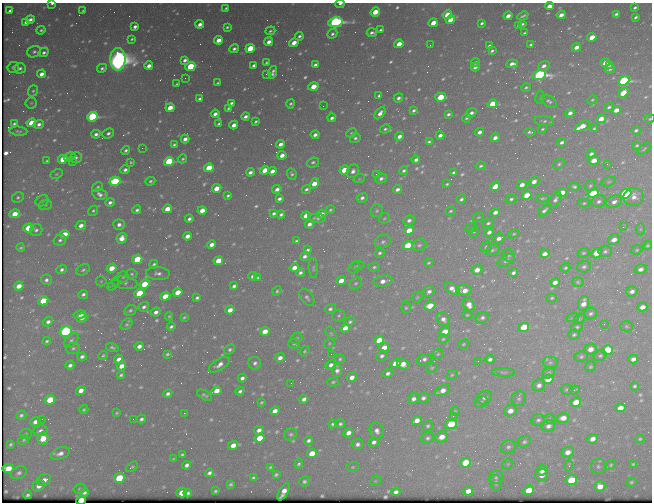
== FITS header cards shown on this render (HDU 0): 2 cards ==
NAXIS1  =                  650 / Width of table row in bytes
NAXIS2  =                  500 / Number of rows in table

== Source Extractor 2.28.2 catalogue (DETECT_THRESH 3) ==
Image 650 x 500 px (HDU 0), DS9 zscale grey, 1 PNG px = 1 image px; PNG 654 x 504 px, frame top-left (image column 1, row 500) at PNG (2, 3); each listed source drawn as its Kron ellipse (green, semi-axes under 4 px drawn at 4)
Background 451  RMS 2.2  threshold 6.7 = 3 sigma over >= 5 px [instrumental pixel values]
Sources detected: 682; of the 682, the 500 brightest by FLUX_AUTO listed and drawn (182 fainter detections omitted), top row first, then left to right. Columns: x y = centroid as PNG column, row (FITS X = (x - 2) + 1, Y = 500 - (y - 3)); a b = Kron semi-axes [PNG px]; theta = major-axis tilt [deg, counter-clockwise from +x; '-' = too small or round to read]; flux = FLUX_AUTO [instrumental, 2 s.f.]
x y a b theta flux
52 4 4 2 - 310
340 4 5 3 - 470
549 6 5 4 - 850
635 7 4 3 - 270
226 8 3 3 - 220
83 10 4 3 - 210
10 11 4 3 - 360
375 12 5 4 - 3200
616 14 4 3 - 310
447 15 5 4 - 3900
561 15 4 3 - 1000
508 16 4 3 - 1100
523 16 6 2 27 250
635 17 4 3 - 270
30 19 4 3 - 590
450 20 5 4 - 2900
26 22 4 3 - 400
335 22 7 5 11 40000
433 23 5 3 - 1900
482 23 3 3 - 300
200 24 4 3 - 870
522 24 4 3 - 290
518 26 3 3 - 200
135 27 4 3 - 560
227 27 3 3 - 280
41 30 4 3 - 310
381 30 3 3 - 270
270 31 5 4 - 270
372 33 5 3 - 420
524 33 3 2 - 240
332 34 5 4 - 370
299 36 4 3 - 390
592 37 5 4 - 2300
132 39 3 3 - 230
218 40 4 4 - 1600
269 42 4 4 - 1000
294 43 5 4 - 1700
399 44 5 4 - 2000
430 45 2 2 - 230
531 45 4 3 - 410
489 46 3 3 - 240
576 47 4 3 - 1000
250 48 5 4 - 6800
234 49 5 4 - 450
492 51 4 3 - 280
34 52 7 5 19 420
44 53 5 4 - 370
118 59 11 8 -90 150000
185 60 4 3 - 540
266 63 3 3 - 220
475 63 4 3 - 530
605 63 5 4 - 1500
512 64 6 3 7 760
254 65 4 3 - 510
315 65 4 3 - 620
609 65 4 3 - 240
149 66 4 3 - 940
190 66 5 4 - 7000
544 66 6 4 33 670
13 67 6 5 - 470
475 67 4 3 - 570
20 68 6 5 - 490
102 68 5 4 - 350
610 69 5 4 - 280
273 72 6 3 74 500
41 74 4 4 - 970
266 74 2 2 - 310
539 75 7 5 11 39000
185 78 2 2 - 210
624 81 6 4 22 25000
218 83 4 3 - 230
177 84 3 2 - 190
313 87 5 4 - 3200
526 87 5 4 - 280
33 91 6 4 70 280
623 93 5 4 - 3800
379 95 4 3 - 280
441 97 5 4 - 4800
540 97 6 4 79 260
398 98 5 4 - 480
199 99 4 3 - 320
592 100 5 4 - 220
549 101 9 5 -30 420
31 103 5 5 - 200
231 103 4 3 - 360
290 104 4 3 - 280
492 104 5 4 - 4000
323 106 2 2 - 240
609 107 5 3 - 320
170 108 4 4 - 2400
228 108 3 2 - 220
414 110 4 3 - 330
616 110 5 4 - 1400
380 113 7 4 50 910
471 113 5 3 - 560
570 113 5 4 - 720
215 114 4 3 - 750
448 114 4 3 - 310
246 116 4 3 - 580
92 117 5 4 - 19000
332 118 4 3 - 480
466 118 4 2 - 230
601 119 5 4 - 1700
650 119 5 4 - 190
256 121 4 3 - 270
544 121 10 5 -6 370
14 123 4 3 - 300
31 123 5 4 - 4000
219 123 4 3 - 240
39 124 5 4 - 600
234 125 4 3 - 1300
582 126 8 4 26 2500
594 128 4 3 - 200
385 129 5 4 - 310
542 129 5 3 - 250
636 130 4 3 - 310
18 131 9 4 -4 320
479 132 4 3 - 600
530 132 5 3 - 360
108 133 6 5 - 510
351 133 5 3 - 190
96 134 4 4 - 520
315 135 4 3 - 640
440 135 4 3 - 640
399 136 4 3 - 820
355 138 6 4 34 360
495 138 4 3 - 800
185 139 4 3 - 860
429 142 4 3 - 280
562 142 4 3 - 480
281 144 4 4 - 950
174 145 4 3 - 270
637 145 4 3 - 220
142 148 2 2 - 930
644 149 8 3 39 220
126 150 4 3 - 350
591 154 4 4 - 450
282 155 4 4 - 1100
70 157 6 4 28 240
76 158 6 5 - 400
63 159 5 4 - 4400
182 159 5 4 - 250
416 160 4 3 - 540
594 160 5 4 - 1700
47 161 3 3 - 200
73 161 3 2 - 240
169 161 5 4 - 13000
131 162 3 3 - 200
313 162 6 5 - 370
559 164 6 4 31 280
607 164 3 2 - 410
481 166 5 4 - 280
209 168 5 4 - 4500
125 170 5 4 - 500
265 170 5 4 - 1800
344 170 5 4 - 3400
272 171 4 4 - 1100
353 171 7 5 57 740
404 171 4 4 - 310
250 172 4 3 - 600
453 172 4 3 - 290
56 174 6 4 27 230
292 174 6 4 -64 330
376 174 4 4 - 220
381 178 6 4 25 480
359 179 6 4 18 200
115 181 5 4 - 14000
150 181 5 4 - 280
534 182 5 4 - 960
609 182 7 4 19 290
314 183 6 4 53 2100
447 184 3 3 - 210
522 185 5 4 - 1100
495 186 5 4 - 1800
590 186 6 5 - 260
98 187 6 4 38 250
574 187 5 4 - 310
217 188 5 4 - 2200
277 189 4 3 - 730
306 189 5 4 - 390
397 189 4 3 - 570
562 193 5 4 - 1900
593 193 5 4 - 5800
100 194 7 5 -14 680
626 194 6 4 20 23000
228 195 3 3 - 280
527 195 5 4 - 3700
18 197 6 5 - 310
634 197 10 9 - 1200
362 198 5 4 - 510
543 198 6 4 5 220
279 199 4 3 - 490
461 199 5 4 - 360
511 199 6 4 32 320
555 199 8 5 62 510
42 201 7 5 29 410
599 201 7 6 - 530
110 202 4 4 - 530
614 202 8 5 25 870
584 203 6 4 3 220
45 205 6 5 - 300
167 209 5 4 - 2200
137 210 4 4 - 390
202 210 5 4 - 1500
330 210 4 4 - 200
544 210 7 4 41 450
93 211 5 4 - 290
377 211 6 5 - 310
451 211 5 3 - 230
495 212 5 4 - 870
274 213 4 3 - 360
15 214 5 4 - 2400
281 214 4 3 - 330
322 214 5 4 - 850
306 216 5 4 - 1700
478 217 6 4 21 210
317 218 8 4 -6 330
384 218 6 4 41 240
189 219 4 3 - 440
409 220 6 5 - 510
488 223 5 4 - 330
309 224 4 3 - 750
81 225 5 4 - 1000
119 225 5 5 - 640
623 227 3 2 - 460
29 228 5 4 - 4900
471 228 6 4 20 220
640 229 6 4 88 250
36 230 6 6 - 470
409 230 5 4 - 2700
474 232 6 4 40 220
489 232 5 4 - 670
64 234 5 4 - 3500
514 234 5 4 - 210
187 236 4 4 - 1200
122 238 5 5 - 1500
499 238 6 4 27 850
60 240 6 5 - 440
614 240 6 5 - 1200
296 241 3 3 - 220
383 242 8 6 21 480
212 245 4 4 - 990
408 245 5 4 - 6000
419 245 7 5 17 380
648 245 4 4 - 220
486 247 6 5 - 330
21 248 4 4 - 220
308 250 3 3 - 290
492 250 7 5 21 350
637 250 6 4 22 220
605 251 7 5 7 410
379 253 5 5 - 370
583 253 6 4 16 250
596 253 5 5 - 2600
545 254 5 4 - 950
508 255 7 6 - 320
305 256 5 3 - 530
137 259 5 4 - 5600
218 261 5 4 - 3700
506 261 10 5 31 360
428 263 5 4 - 230
154 264 4 3 - 290
358 265 6 3 10 210
374 267 6 4 15 290
584 267 7 5 18 400
112 268 5 4 - 2500
294 268 5 4 - 1300
313 268 10 4 -86 280
354 268 6 5 - 260
565 268 5 4 - 240
641 269 6 5 - 650
62 270 5 4 - 440
83 270 7 5 28 360
477 270 5 4 - 1400
300 272 4 4 - 440
158 273 12 6 -3 750
513 273 5 4 - 450
132 274 6 4 4 260
253 276 4 3 - 550
123 277 6 5 - 260
258 278 3 3 - 210
46 280 5 5 - 490
101 281 5 5 - 210
341 281 5 4 - 2100
383 281 9 5 13 1200
555 282 5 4 - 920
578 282 6 5 - 250
124 283 13 6 -8 540
356 283 6 5 - 310
144 284 5 4 - 4200
113 285 6 4 44 220
19 286 5 4 - 1600
234 286 4 3 - 400
452 289 8 5 -33 1100
464 290 8 5 -6 1400
277 291 5 4 - 290
429 291 6 5 - 610
632 291 6 5 - 690
178 292 5 4 - 2900
139 293 5 4 - 6300
83 294 5 4 - 400
165 296 5 4 - 3300
307 297 10 6 -55 470
417 297 6 5 - 190
197 298 4 3 - 340
552 298 5 4 - 220
43 301 5 4 - 6200
584 303 8 5 71 1400
469 305 7 5 -61 1300
430 306 5 4 - 4000
144 307 5 4 - 460
642 307 5 4 - 1300
406 308 6 5 - 250
330 309 5 4 - 410
130 310 6 5 - 330
230 310 5 4 - 1200
156 312 5 4 - 690
591 313 7 5 21 400
80 315 6 4 13 750
467 315 5 4 - 200
169 316 4 4 - 210
339 316 6 6 - 310
184 317 4 3 - 200
573 317 6 4 20 240
82 318 5 5 - 830
482 318 7 5 24 410
443 319 7 6 - 750
579 319 6 4 44 250
48 322 5 4 - 520
350 322 5 4 - 320
127 324 7 4 43 280
604 324 2 2 - 490
626 326 6 5 - 260
171 327 4 3 - 340
524 327 5 4 - 6000
577 327 6 4 9 280
345 328 5 4 - 1500
66 331 6 5 - 33000
265 331 5 4 - 2000
445 332 5 4 - 4200
331 333 7 4 -63 260
574 335 6 5 - 290
297 338 6 5 - 280
443 339 5 4 - 220
71 340 9 5 51 420
379 340 5 4 - 4100
47 341 4 3 - 240
294 343 6 5 - 300
329 343 6 5 - 200
463 344 6 4 41 210
139 346 4 4 - 850
112 347 6 3 -16 310
384 347 5 4 - 1500
73 348 7 5 22 330
230 349 6 4 33 340
590 349 6 5 - 1400
607 350 5 4 - 9700
305 351 6 4 51 220
167 354 4 3 - 240
331 354 2 2 - 370
438 354 5 5 - 240
103 355 5 3 - 200
382 356 6 5 - 440
600 356 6 5 - 330
82 357 5 4 - 520
581 357 6 5 - 330
280 358 5 4 - 940
119 359 5 4 - 870
340 359 5 5 - 280
424 359 8 5 21 510
490 359 4 4 - 490
633 359 5 4 - 820
478 361 2 2 - 350
550 362 7 6 - 380
255 363 6 6 - 520
395 363 5 4 - 2000
403 364 6 5 - 1800
70 365 4 4 - 530
219 365 11 5 32 950
331 365 5 4 - 690
122 366 5 4 - 1500
590 367 6 5 - 240
432 368 6 4 22 210
337 371 6 5 - 560
503 372 11 4 -1 370
388 373 5 4 - 500
549 373 6 5 - 280
121 375 4 3 - 280
452 375 6 4 24 240
352 377 5 4 - 960
242 378 4 4 - 550
548 379 5 4 - 2100
333 382 6 4 16 250
291 383 2 2 - 200
539 385 6 6 - 760
635 386 3 3 - 250
567 389 5 5 - 270
574 390 5 3 - 220
81 391 5 4 - 1200
216 391 5 4 - 2000
240 391 4 3 - 380
442 391 8 5 26 1200
168 394 4 4 - 520
204 395 8 4 -30 330
423 398 6 5 - 510
485 398 8 6 31 650
304 399 4 4 - 660
413 399 6 5 - 650
519 399 7 7 - 480
50 400 5 4 - 4900
262 402 4 3 - 190
481 402 7 5 31 370
576 402 5 4 - 3800
620 408 5 4 - 1500
84 410 4 4 - 240
275 411 5 4 - 1100
455 411 5 5 - 210
510 411 6 5 - 1300
116 413 4 3 - 190
184 413 3 3 - 240
21 415 5 4 - 340
453 416 3 3 - 220
563 418 6 5 - 1400
42 419 2 2 - 290
133 419 3 2 - 260
141 419 4 3 - 430
549 419 6 5 - 220
417 420 5 4 - 1300
538 420 7 5 20 410
35 422 5 4 - 770
333 424 4 4 - 290
340 424 4 4 - 340
451 424 6 4 22 5600
428 426 5 5 - 290
548 426 7 5 19 680
259 430 4 4 - 750
40 431 7 5 12 590
377 431 8 7 - 850
349 433 5 4 - 1000
26 434 6 5 - 220
291 434 6 5 - 310
442 437 6 5 - 1600
43 438 6 5 - 2800
259 438 5 4 - 2800
428 438 6 6 - 400
593 439 5 4 - 1100
640 439 4 3 - 200
24 440 6 4 28 250
309 441 4 3 - 440
374 442 5 4 - 600
524 442 7 5 31 370
10 444 4 3 - 250
358 444 6 5 - 540
233 445 5 4 - 1400
508 447 7 6 - 480
568 452 6 5 - 1200
60 453 10 5 20 940
312 453 5 4 - 3000
182 454 4 3 - 280
173 459 4 3 - 200
466 463 5 5 - 5100
299 464 5 4 - 270
508 464 6 4 43 210
633 464 3 3 - 200
187 465 4 4 - 540
611 465 5 4 - 230
569 466 6 4 82 240
598 466 7 7 - 410
132 467 7 4 35 250
270 467 3 3 - 210
353 467 6 5 - 240
8 468 5 4 - 2800
542 470 6 5 - 1300
19 473 8 6 26 480
209 473 4 4 - 460
276 475 4 3 - 260
542 475 6 5 - 1000
496 477 7 6 - 420
119 478 5 5 - 6800
253 478 4 3 - 310
44 480 7 5 28 1100
571 480 5 5 - 7300
304 481 5 4 - 330
375 481 6 4 44 210
631 482 5 4 - 240
496 483 8 5 -80 370
231 484 3 3 - 220
39 486 6 5 - 980
600 486 5 5 - 1700
79 489 6 4 29 230
529 490 5 4 - 3000
215 491 3 3 - 210
468 491 5 4 - 1200
284 492 9 4 61 1300
396 492 5 4 - 580
84 493 4 3 - 430
182 493 5 4 - 2400
188 493 4 3 - 350
28 495 4 3 - 290
81 500 5 4 - 10000
At the frame edge (FLAGS 8, measured only in part): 4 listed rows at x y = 52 4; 340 4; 650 119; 81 500
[182 fainter detections neither listed nor drawn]